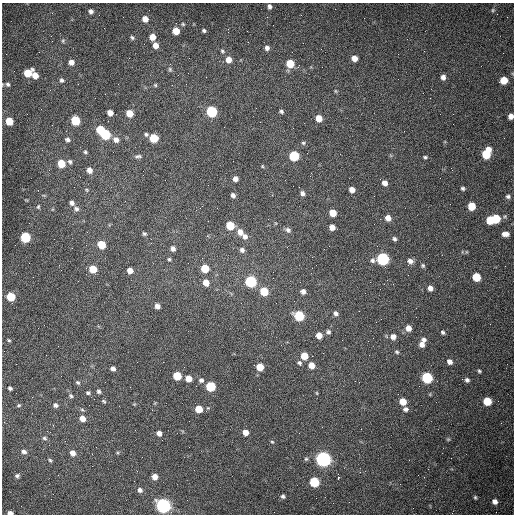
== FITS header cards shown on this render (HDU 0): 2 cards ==
NAXIS1  =                  512 /fastest changing axis
NAXIS2  =                  512 /next to fastest changing axis

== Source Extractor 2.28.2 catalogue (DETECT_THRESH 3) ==
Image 512 x 512 px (HDU 0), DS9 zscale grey, 1 PNG px = 1 image px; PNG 516 x 516 px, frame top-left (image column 1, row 512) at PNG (2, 3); no overlay
Background 1500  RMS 23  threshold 68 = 3 sigma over >= 5 px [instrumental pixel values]
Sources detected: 164; all 164 listed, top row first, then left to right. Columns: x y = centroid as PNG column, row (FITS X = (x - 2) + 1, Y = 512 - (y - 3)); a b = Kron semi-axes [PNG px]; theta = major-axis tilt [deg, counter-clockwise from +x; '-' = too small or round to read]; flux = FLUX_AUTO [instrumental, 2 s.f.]
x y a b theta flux
270 6 5 4 - 4000
493 10 5 4 - 1900
91 11 5 5 - 4900
145 19 6 6 - 11000
183 24 5 4 - 1900
176 31 6 5 - 22000
204 31 4 4 - 2700
51 36 3 2 - 1500
152 37 6 5 - 14000
132 38 6 5 - 2800
63 41 6 5 - 2500
155 45 6 5 - 10000
267 48 6 5 - 5600
222 51 6 5 - 2700
354 58 5 5 - 12000
229 60 6 6 - 13000
71 62 6 5 - 8600
290 64 6 6 - 40000
170 69 6 5 - 2800
27 73 7 6 - 35000
35 75 6 5 - 14000
443 77 6 5 - 6600
61 80 7 6 - 3800
504 80 6 5 - 33000
8 84 5 5 - 2800
155 85 5 4 - 2000
335 91 6 4 -88 1800
105 94 2 2 - 830
281 111 5 4 - 3000
212 112 6 6 - 150000
110 113 5 5 - 11000
129 113 6 5 - 23000
511 116 5 5 - 8300
319 118 6 5 - 20000
9 121 6 5 - 32000
75 121 6 6 - 66000
293 128 2 2 - 820
100 130 6 5 - 45000
404 131 2 2 - 690
105 134 6 6 - 110000
146 134 5 4 - 2700
153 138 6 5 - 50000
116 139 8 7 - 8100
67 140 7 6 - 4600
303 143 6 5 - 2700
85 152 5 4 - 2600
486 154 9 6 67 69000
138 156 10 4 3 3700
294 156 6 6 - 110000
425 157 4 4 - 2300
70 162 7 6 - 3900
61 163 6 5 - 33000
262 166 4 4 - 1500
89 170 6 6 - 9400
235 179 5 4 - 7900
385 183 6 5 - 9000
299 187 3 2 - 1100
463 188 4 4 - 2900
352 189 5 5 - 11000
86 190 7 5 -23 2200
302 193 5 4 - 5100
233 195 5 4 - 4800
508 196 6 5 - 3300
72 203 6 5 - 5800
471 206 6 5 - 39000
38 207 6 5 - 2300
76 209 8 6 -19 4600
333 213 5 5 - 25000
388 218 6 6 - 11000
496 219 6 6 - 50000
490 220 6 5 - 42000
230 225 6 5 - 43000
332 227 5 5 - 11000
288 230 7 6 - 4800
240 232 7 6 - 12000
144 234 5 5 - 2500
505 234 7 4 1 8700
245 236 7 6 - 6000
25 237 6 6 - 100000
394 239 5 5 - 3500
101 245 6 5 - 37000
173 248 5 5 - 5100
242 250 6 5 - 4600
169 259 4 4 - 2000
383 259 7 6 - 280000
410 261 7 6 - 6900
423 266 6 5 - 2600
205 268 6 5 - 40000
312 268 2 2 - 780
93 269 6 5 - 31000
130 271 5 5 - 11000
476 277 6 5 - 43000
273 278 2 2 - 700
251 281 6 6 - 200000
206 283 6 5 - 15000
430 288 5 5 - 8300
264 291 6 5 - 49000
303 291 6 6 - 6600
11 297 6 6 - 55000
276 303 3 2 - 1100
157 306 5 4 - 7600
336 313 6 6 - 4900
299 316 6 6 - 110000
381 319 2 2 - 910
408 328 6 6 - 11000
328 332 6 6 - 3700
443 332 5 4 - 2700
319 335 6 5 - 15000
393 337 7 6 - 8700
9 340 5 4 - 1900
424 340 6 5 - 4500
422 344 6 5 - 8000
397 352 6 4 -31 2300
304 356 6 5 - 26000
449 362 5 4 - 7100
299 363 7 6 - 3700
311 365 6 5 - 16000
260 367 6 6 - 23000
113 369 5 4 - 6000
479 371 4 4 - 2200
177 376 6 5 - 50000
188 378 5 5 - 17000
427 378 6 6 - 170000
201 380 6 6 - 4700
467 380 5 5 - 3800
78 383 6 5 - 2700
210 386 6 6 - 99000
10 388 4 4 - 3200
99 391 5 5 - 3200
88 393 6 5 - 2800
317 393 5 3 - 1300
71 396 7 5 -47 3000
104 401 5 4 - 2100
487 401 6 5 - 48000
403 402 6 5 - 21000
19 405 6 4 3 2000
55 405 6 6 - 4200
199 409 5 5 - 28000
405 409 6 6 - 4600
82 410 6 4 -3 2200
82 418 6 5 - 13000
189 421 2 2 - 590
245 432 5 5 - 13000
159 433 6 5 - 8300
44 438 6 5 - 2800
448 439 5 5 - 1800
272 442 5 4 - 1800
24 451 7 6 - 5400
73 453 6 5 - 8600
118 453 5 3 - 1600
306 459 5 5 - 2500
323 459 6 6 - 720000
50 460 5 4 - 2000
17 475 6 5 - 3200
155 477 5 5 - 13000
338 478 3 2 - 4500
314 482 6 6 - 92000
140 490 7 6 - 5100
283 496 5 4 - 3100
475 497 5 4 - 2200
316 498 2 2 - 3500
495 501 6 5 - 8700
163 506 6 6 - 590000
10 513 5 3 - 6700
At the frame edge (FLAGS 8, measured only in part): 2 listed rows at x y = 511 116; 10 513